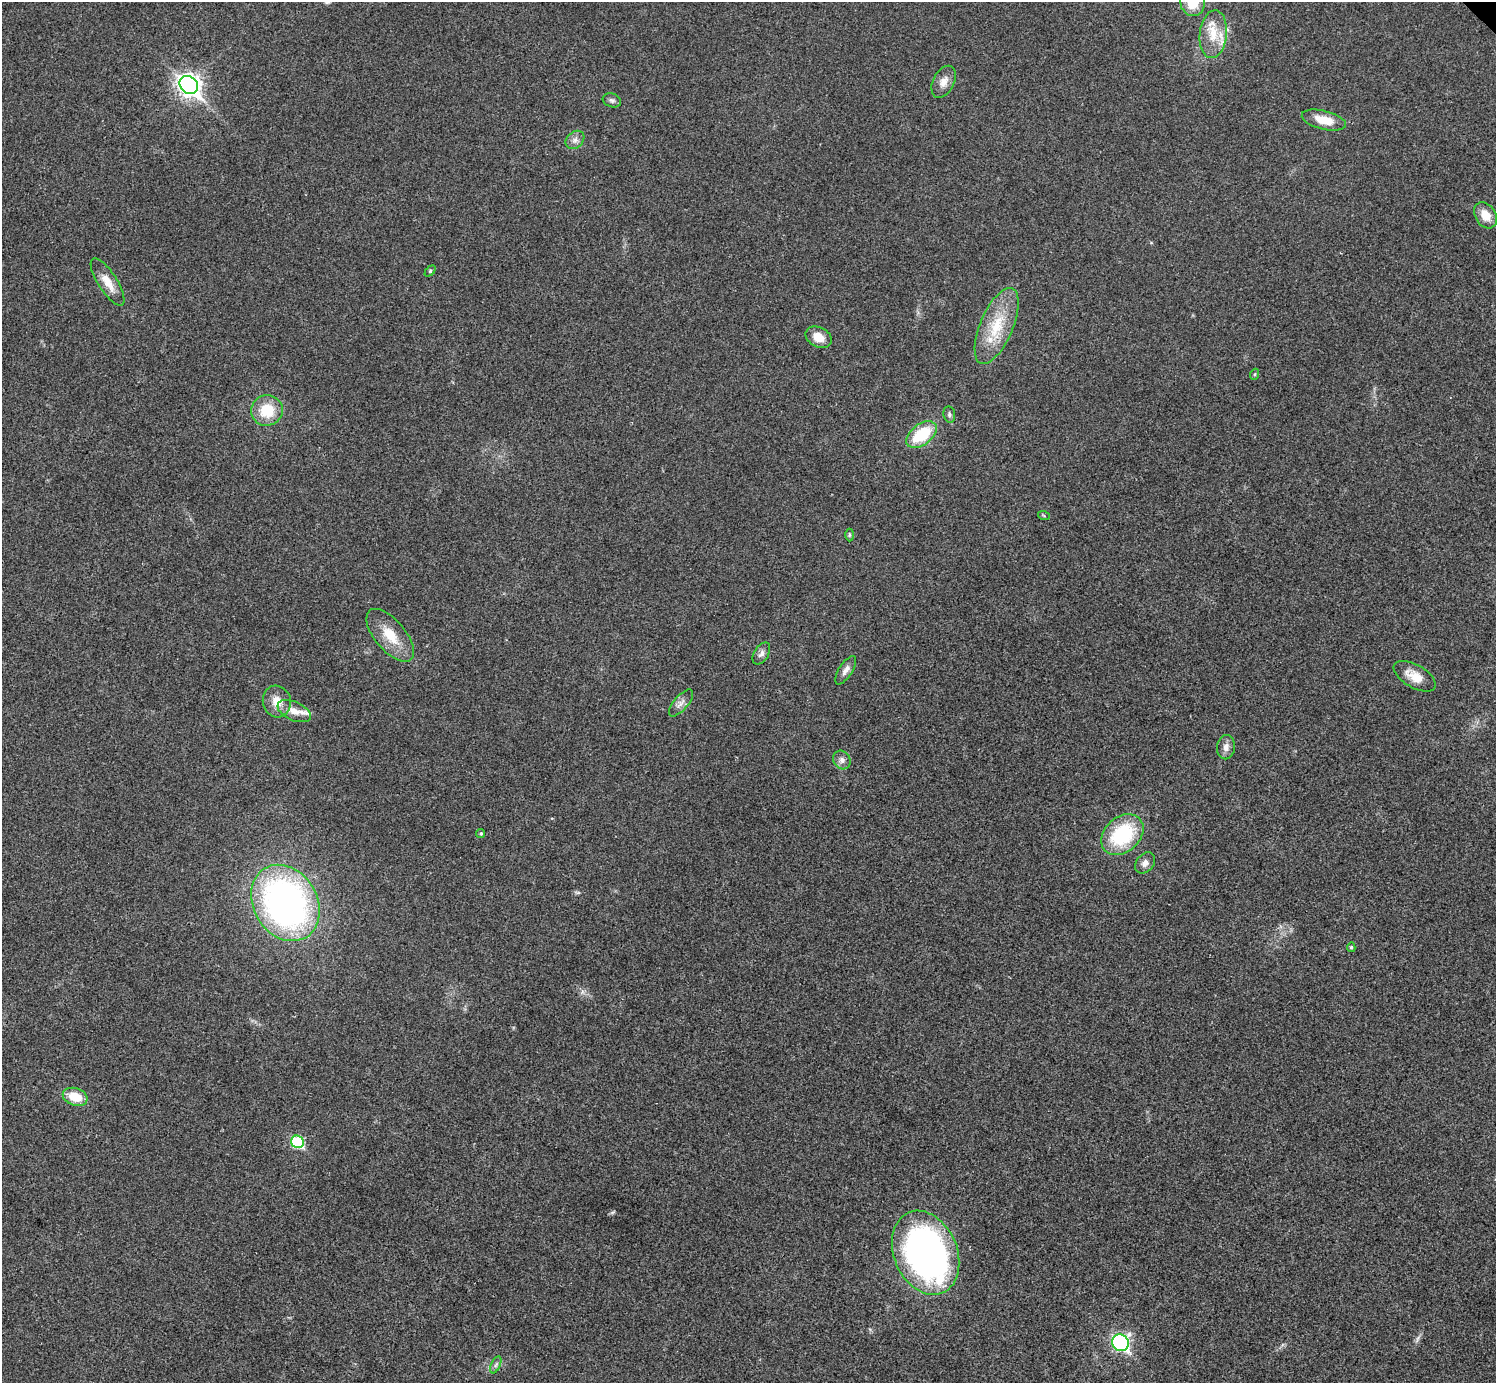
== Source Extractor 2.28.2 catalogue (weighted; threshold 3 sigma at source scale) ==
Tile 7 of 4 x 4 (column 3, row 2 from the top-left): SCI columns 2993-4486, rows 3063-4443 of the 5991 x 5991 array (HDU 1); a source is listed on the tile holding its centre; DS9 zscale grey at full resolution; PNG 1498 x 1385 px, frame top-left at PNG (2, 2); each listed source drawn as its Kron ellipse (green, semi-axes under 4 px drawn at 4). Shown black and unused: <1% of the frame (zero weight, under 3 of 4 exposures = <1% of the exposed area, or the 3 px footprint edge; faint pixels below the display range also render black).
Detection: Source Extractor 2.28.2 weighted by HDU 2 'WHT'; one run over the whole footprint, this tile lists its part. Background 0.0218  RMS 0.0053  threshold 0.0241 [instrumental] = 3 sigma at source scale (4.5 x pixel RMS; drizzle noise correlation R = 1.50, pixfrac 1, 0.05/0.05 arcsec/px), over >= 5 px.
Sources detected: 38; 1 inside a brighter listed object's ellipse — not listed separately; the other 37 listed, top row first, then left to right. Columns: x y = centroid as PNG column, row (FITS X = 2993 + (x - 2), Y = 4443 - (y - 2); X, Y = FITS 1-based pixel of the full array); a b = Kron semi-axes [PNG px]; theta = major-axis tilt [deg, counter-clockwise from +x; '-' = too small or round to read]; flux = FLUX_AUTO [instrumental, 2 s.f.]
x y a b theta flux
1192 2 14 12 -72 12
1213 34 24 13 83 12
944 82 17 10 63 5
189 85 10 8 -44 350
612 100 9 6 -20 1.6
1324 120 22 9 -14 10
575 140 10 8 43 2.7
1486 215 14 10 -57 7.9
430 271 6 4 46 0.76
107 282 27 9 -57 7.9
997 326 41 16 67 22
819 337 14 10 -26 6.9
1255 374 5 3 - 0.63
267 410 16 15 - 16
949 414 8 6 -80 1.3
921 435 17 10 37 23
1044 516 6 4 -20 0.64
849 535 6 4 89 0.79
390 635 32 15 -50 14
761 654 12 7 59 2.4
846 670 16 7 57 2.9
1415 676 23 11 -30 8.5
277 702 16 14 -75 7.2
681 703 16 7 50 3.1
294 711 18 9 -24 5.4
1226 747 12 9 81 3
842 760 10 8 -55 2.6
481 833 4 4 - 0.83
1122 835 23 17 42 40
1145 863 11 8 49 3.1
285 903 40 32 -59 220
1351 947 5 4 - 0.94
75 1097 13 8 -19 12
297 1142 7 6 - 40
926 1253 44 31 -67 230
1120 1343 9 8 - 120
496 1365 9 4 67 1.3
Isophote crosses this tile's border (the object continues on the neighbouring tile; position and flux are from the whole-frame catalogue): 1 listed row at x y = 1192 2